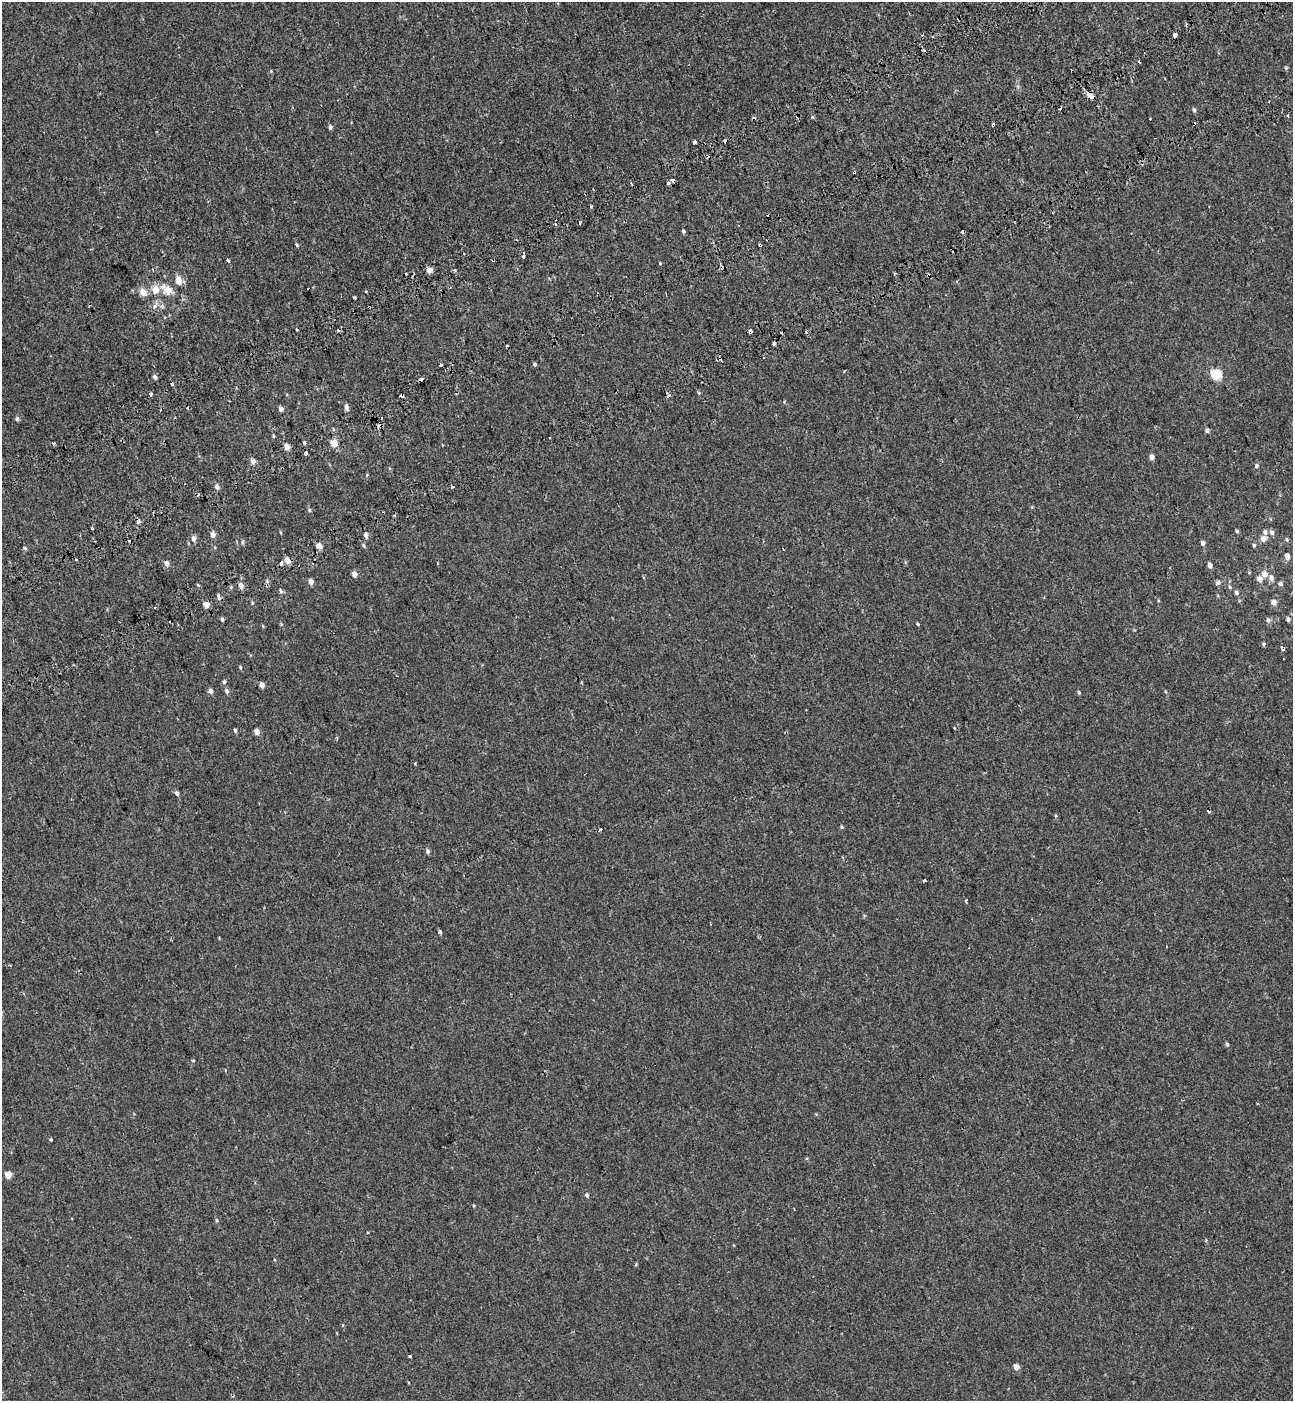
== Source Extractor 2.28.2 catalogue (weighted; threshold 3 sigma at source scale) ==
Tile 10 of 4 x 4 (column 2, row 3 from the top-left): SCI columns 1524-2814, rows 1499-2897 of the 5576 x 5797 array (HDU 1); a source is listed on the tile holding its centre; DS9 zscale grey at full resolution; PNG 1295 x 1403 px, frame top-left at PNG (2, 2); no overlay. Shown black and unused: <1% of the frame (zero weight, under 2 of 3 exposures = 6% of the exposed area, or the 3 px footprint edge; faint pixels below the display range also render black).
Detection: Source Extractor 2.28.2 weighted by HDU 2 'WHT'; one run over the whole footprint, this tile lists its part. Background -7.26e-04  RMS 0.0031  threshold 0.0137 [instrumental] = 3 sigma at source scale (4.5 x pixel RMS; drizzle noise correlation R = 1.50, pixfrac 1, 0.0396/0.0396 arcsec/px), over >= 5 px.
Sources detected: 160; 35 cosmic-ray / hot-pixel residue — not listed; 1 inside a brighter listed object's ellipse — not listed separately; the other 124 listed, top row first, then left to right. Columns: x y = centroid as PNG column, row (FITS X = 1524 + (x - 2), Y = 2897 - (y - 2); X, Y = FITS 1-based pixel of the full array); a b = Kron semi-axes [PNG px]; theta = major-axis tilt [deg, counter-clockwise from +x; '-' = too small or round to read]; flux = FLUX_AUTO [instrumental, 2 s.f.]
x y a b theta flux
1175 35 4 4 - 2.2
924 50 3 3 - 0.86
1218 53 4 4 - 0.3
1286 68 5 5 - 0.35
1089 94 6 4 -47 4.9
1194 110 6 4 -79 0.48
1288 116 3 3 - 0.44
812 117 3 3 - 0.47
330 127 5 4 - 0.66
694 142 4 3 - 0.73
672 180 3 3 - 3
668 183 3 3 - 1.3
593 189 3 3 - 1.1
590 206 4 3 - 0.33
683 231 5 4 - 0.44
962 232 3 3 - 1
297 245 5 3 - 0.32
760 245 3 3 - 0.51
524 253 3 2 - 0.41
523 257 4 3 - 1.2
228 260 4 3 - 0.77
493 260 3 2 - 0.42
660 263 3 3 - 1.5
429 270 5 4 - 2.2
455 270 4 3 - 0.42
178 280 12 8 -84 2.1
155 289 8 7 - 3.1
168 290 8 8 - 3.5
366 291 3 3 - 0.75
143 292 10 8 -38 2.1
354 297 3 3 - 1.4
155 305 12 5 62 0.96
162 306 7 4 -72 0.51
750 331 3 3 - 10
534 364 4 4 - 0.42
844 371 3 2 - 0.42
1216 374 6 5 - 18
155 377 5 4 - 0.76
172 384 3 3 - 3
151 394 3 3 - 1.6
402 395 4 3 - 1.9
346 407 7 4 -74 0.97
281 409 4 4 - 1.2
17 419 6 5 - 0.55
1207 430 5 5 - 0.72
550 438 3 3 - 0.57
304 443 4 4 - 0.36
334 443 4 4 - 5.7
287 447 4 4 - 2.4
306 454 3 3 - 10
1151 457 5 4 - 1.4
253 461 4 4 - 1.9
1256 466 6 5 - 0.54
367 475 4 3 - 0.34
217 487 5 5 - 1.1
199 494 3 3 - 1.6
309 510 5 4 - 0.36
139 521 3 3 - 4.7
92 528 3 3 - 0.85
1237 531 5 4 - 0.33
1265 532 7 6 - 0.87
1272 532 6 6 - 0.83
213 534 6 5 - 1.5
366 535 6 5 - 0.99
193 538 8 6 -83 0.98
1263 538 6 6 - 1.4
1287 539 5 5 - 0.45
129 540 3 3 - 1.3
242 542 6 4 -75 0.41
1203 543 5 4 - 0.81
363 545 7 3 -71 0.39
1254 545 4 4 - 0.42
319 546 4 4 - 2.8
25 548 5 3 - 0.59
1287 556 6 5 - 1.6
76 560 3 3 - 1.4
287 561 7 6 - 1.6
166 563 6 5 - 1.3
1210 565 6 5 - 1
354 574 5 5 - 1.6
1264 574 6 6 - 1.8
1271 578 7 6 - 1.2
1259 579 6 6 - 1.4
311 582 5 4 - 1.6
1217 583 6 6 - 0.72
1280 584 5 5 - 0.65
241 585 7 6 - 1.2
1230 587 6 4 -72 0.46
281 591 7 4 -62 0.51
1236 593 5 5 - 0.63
219 597 9 4 -82 0.71
1274 602 5 5 - 1.6
252 603 5 4 - 0.3
206 605 5 4 - 2.9
155 608 3 3 - 0.41
222 619 5 4 - 0.51
1288 619 5 5 - 0.62
1268 620 7 5 -62 0.67
918 624 3 3 - 0.96
1264 644 5 3 - 0.36
1282 648 5 3 - 0.91
240 667 5 4 - 0.3
224 682 6 4 78 0.5
262 685 5 5 - 1.2
210 691 5 5 - 0.96
227 691 6 5 - 0.68
1079 692 5 4 - 0.38
235 730 5 3 - 0.46
257 732 5 4 - 2.1
415 763 3 2 - 0.39
177 793 6 5 - 0.73
842 827 5 4 - 0.35
600 830 4 3 - 0.97
428 851 6 5 - 0.62
924 880 3 2 - 0.49
966 901 4 3 - 0.3
440 932 4 4 - 0.6
1227 1044 5 4 - 0.52
51 1139 4 3 - 0.45
8 1175 5 5 - 3.3
587 1195 6 5 - 0.6
368 1233 3 3 - 0.31
410 1356 3 3 - 0.4
1016 1367 5 5 - 1.9
Overlapping masked pixels (flux is a lower limit): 8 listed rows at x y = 1089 94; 672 180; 760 245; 493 260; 750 331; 402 395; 287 447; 139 521